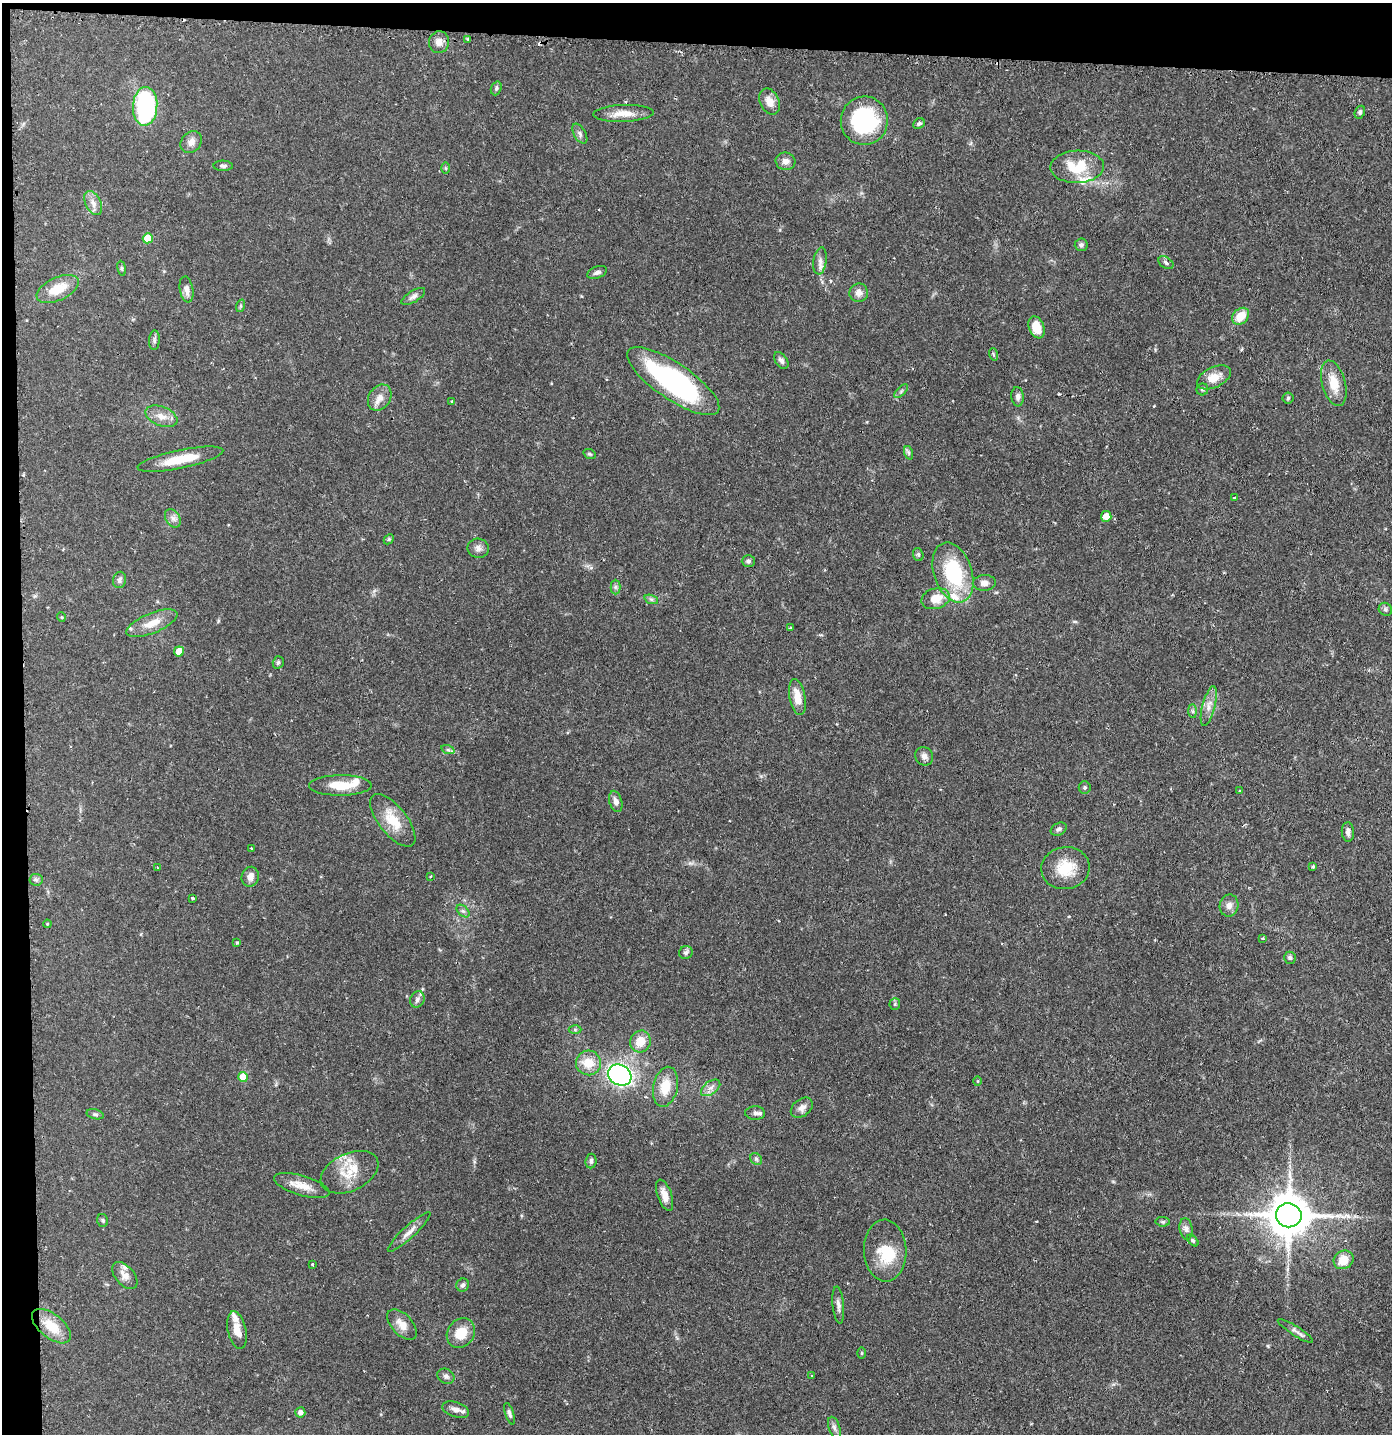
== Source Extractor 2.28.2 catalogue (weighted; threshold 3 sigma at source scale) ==
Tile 1 of 3 x 3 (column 1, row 1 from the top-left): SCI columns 80-1469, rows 2873-4304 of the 4332 x 4304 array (HDU 1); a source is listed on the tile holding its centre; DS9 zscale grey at full resolution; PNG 1394 x 1436 px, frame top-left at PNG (2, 3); each listed source drawn as its Kron ellipse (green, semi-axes under 4 px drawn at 4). Shown black and unused: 5% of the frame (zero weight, under 2 of 3 exposures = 1% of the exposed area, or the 3 px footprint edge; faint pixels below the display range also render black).
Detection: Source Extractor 2.28.2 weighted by HDU 2 'WHT'; one run over the whole footprint, this tile lists its part. Background 0.131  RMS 0.0054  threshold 0.0245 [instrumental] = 3 sigma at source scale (4.5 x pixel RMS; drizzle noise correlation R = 1.50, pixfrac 1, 0.05/0.05 arcsec/px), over >= 5 px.
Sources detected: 142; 1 inside a brighter object's white glare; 1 cosmic-ray / hot-pixel residue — neither listed nor drawn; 7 inside a brighter listed object's ellipse — not listed separately; the other 133 listed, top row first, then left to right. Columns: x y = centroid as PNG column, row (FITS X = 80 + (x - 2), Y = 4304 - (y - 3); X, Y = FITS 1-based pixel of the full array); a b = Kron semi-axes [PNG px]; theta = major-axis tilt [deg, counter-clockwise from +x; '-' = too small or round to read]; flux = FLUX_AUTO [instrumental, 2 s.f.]
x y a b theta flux
468 39 3 3 - 0.78
439 42 11 10 - 4
496 88 7 5 70 1.1
770 102 14 9 -64 5
145 106 19 12 87 74
1360 112 7 5 65 1.2
623 113 30 8 2 7.6
864 121 24 23 - 55
919 123 6 5 - 1.3
580 134 11 6 -60 1.8
191 142 12 9 48 3.7
785 161 10 9 - 3.1
223 166 10 5 -1 1.4
1077 167 27 16 2 20
446 168 6 4 -89 0.66
93 203 13 7 -63 3.5
148 238 5 5 - 11
1081 245 6 6 - 1.4
820 261 14 6 81 2.9
1166 263 8 5 -34 1.4
122 268 7 4 -82 0.82
597 272 10 5 20 1.9
58 289 22 11 25 13
186 289 13 6 -80 3.3
859 293 9 9 - 3.5
413 296 13 5 31 2
240 306 6 4 71 0.78
1241 316 9 7 43 9.4
1036 327 11 7 -68 10
154 340 10 5 86 1.4
993 354 6 4 -72 0.69
781 360 9 5 -54 1.9
1214 377 18 10 26 7.6
673 381 54 18 -34 110
1334 383 23 11 -75 10
1202 389 6 6 - 1
901 391 9 3 45 1
380 397 14 11 57 4.6
1018 397 9 6 -84 2
1288 398 5 5 - 0.94
452 401 3 3 - 1
161 416 17 9 -21 5.3
909 453 7 4 -72 1
590 454 6 4 -21 0.75
180 459 44 9 12 15
1235 498 3 3 - 1.2
1106 516 5 5 - 5.6
173 518 10 7 -55 2.4
389 539 6 4 45 0.7
478 548 11 9 -11 2.6
918 555 6 5 - 0.97
748 561 6 6 - 1.2
953 573 31 19 -72 40
119 580 8 6 79 1.6
984 583 11 8 3 3.2
615 587 7 5 -90 1.3
651 599 7 4 -19 1.1
936 599 14 10 16 8.4
1385 609 7 6 - 1.2
61 617 5 3 - 0.48
152 623 27 10 22 8.8
790 628 3 2 - 0.53
179 651 5 5 - 8.4
278 662 6 5 - 1.1
797 697 18 8 -79 8.2
1209 706 20 6 76 4.4
1193 711 7 4 -89 1.1
448 750 7 4 -18 1
924 756 10 8 -51 2.6
340 785 31 10 0 13
1085 788 6 6 - 1
1239 790 3 3 - 0.84
616 801 11 6 -74 2.8
393 820 32 14 -52 14
1059 829 8 6 29 1.4
1348 832 10 6 -87 2.3
251 848 2 2 - 0.52
1313 866 3 3 - 1.2
158 868 4 2 - 0.36
1065 868 24 21 8 16
431 876 3 3 - 0.7
250 877 10 8 75 3.6
36 880 6 6 - 1.2
192 898 3 3 - 1
1229 906 11 9 78 3.1
463 911 8 4 -44 1.4
47 924 4 3 - 0.44
1262 938 3 2 - 0.79
237 942 3 3 - 0.78
686 952 7 6 - 1.5
1290 958 6 6 - 1.2
417 999 8 7 - 1.9
895 1004 6 5 - 0.93
575 1030 6 4 -1 0.81
640 1041 11 10 - 8.4
588 1063 12 12 - 10
620 1075 12 10 -30 130
243 1077 5 5 - 11
978 1081 5 3 - 0.45
665 1087 20 12 78 12
711 1088 11 6 37 2.9
802 1108 12 8 38 3.1
755 1113 10 7 0 2
95 1114 9 5 -13 1.2
756 1159 6 5 - 1.1
591 1161 7 5 84 1.5
349 1172 31 18 25 14
302 1185 29 10 -17 7.6
665 1195 16 7 -71 4.9
1289 1215 13 12 - 2000
103 1220 6 5 - 1
1163 1222 7 4 -6 0.83
1186 1229 11 6 -82 2.1
409 1232 28 6 43 4.3
1193 1240 7 4 -46 0.89
885 1251 31 21 -88 18
1344 1260 10 9 - 8.9
313 1264 3 3 - 0.75
125 1275 16 9 -48 4.5
463 1285 6 6 - 1.6
838 1305 19 5 -84 2.6
402 1325 18 10 -47 6
51 1326 23 12 -39 13
237 1330 19 9 -78 6.3
1295 1331 20 5 -33 2.5
461 1333 15 13 53 11
862 1353 6 4 90 0.55
446 1376 9 7 -31 1.9
812 1376 2 2 - 0.46
456 1410 14 7 -18 3.5
300 1412 5 5 - 2.1
509 1414 11 4 -73 1.6
834 1428 11 5 -72 1.9